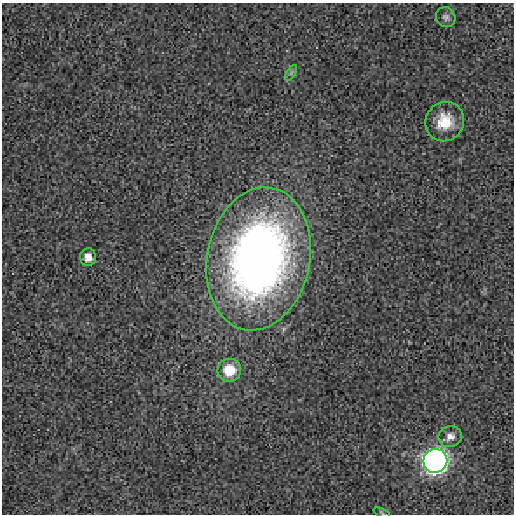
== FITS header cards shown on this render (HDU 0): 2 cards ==
NAXIS1  =                  512 / length of data axis 1
NAXIS2  =                  512 / length of data axis 2

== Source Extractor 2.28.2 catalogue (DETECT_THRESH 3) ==
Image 512 x 512 px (HDU 0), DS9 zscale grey, 1 PNG px = 1 image px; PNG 516 x 516 px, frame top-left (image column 1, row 512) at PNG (2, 3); each listed source drawn as its Kron ellipse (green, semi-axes under 4 px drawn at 4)
Background 0.00149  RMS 0.013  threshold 0.04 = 3 sigma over >= 5 px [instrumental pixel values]
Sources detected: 9; all 9 listed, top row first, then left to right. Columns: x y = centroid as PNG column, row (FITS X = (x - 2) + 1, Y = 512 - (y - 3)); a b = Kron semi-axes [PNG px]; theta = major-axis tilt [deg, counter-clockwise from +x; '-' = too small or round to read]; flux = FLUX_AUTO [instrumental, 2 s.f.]
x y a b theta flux
446 17 10 9 - 3.7
291 73 9 3 59 1.9
445 122 20 19 - 25
88 257 9 8 - 8.5
258 259 72 51 79 590
229 370 12 11 - 25
450 436 12 10 14 6.7
435 461 12 11 - 750
381 513 8 2 -21 0.9